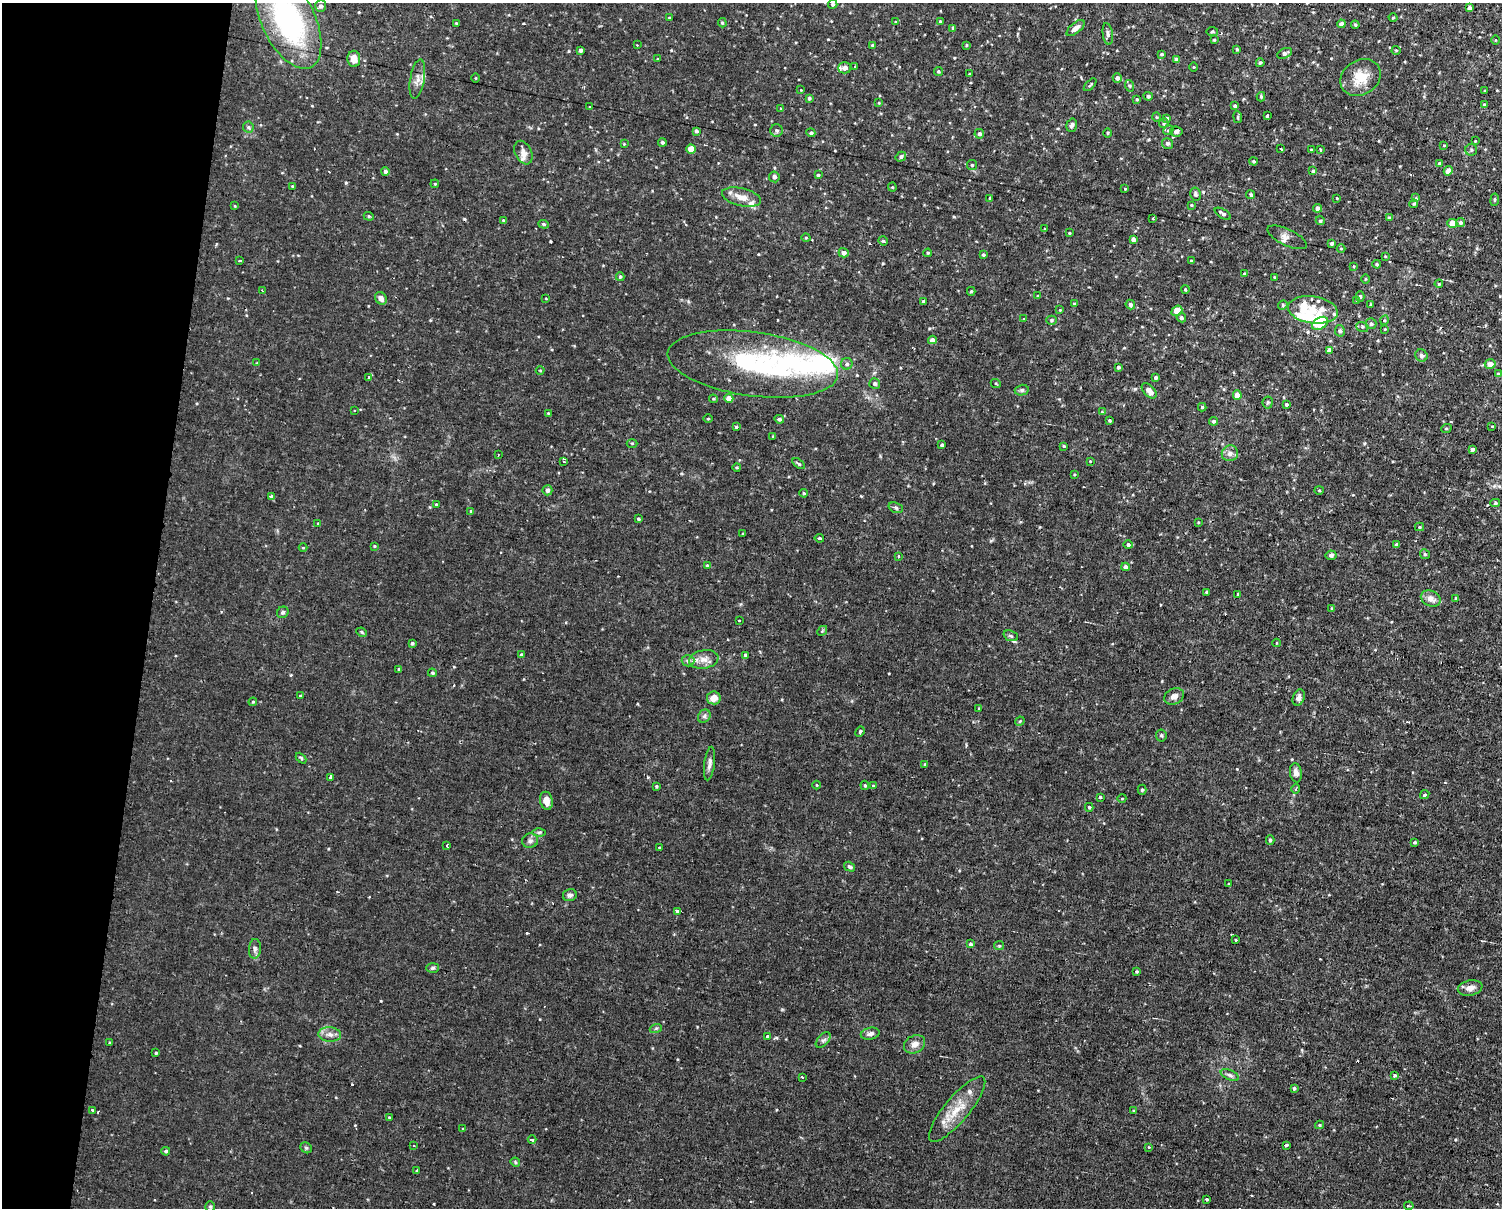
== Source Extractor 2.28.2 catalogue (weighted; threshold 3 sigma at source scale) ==
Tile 7 of 3 x 4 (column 1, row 3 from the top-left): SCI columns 140-1639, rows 1388-2593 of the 4978 x 5004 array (HDU 1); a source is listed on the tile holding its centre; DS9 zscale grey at full resolution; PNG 1504 x 1210 px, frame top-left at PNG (2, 3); each listed source drawn as its Kron ellipse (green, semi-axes under 4 px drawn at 4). Shown black and unused: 10% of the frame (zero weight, under 2 of 3 exposures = <1% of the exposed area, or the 3 px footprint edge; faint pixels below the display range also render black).
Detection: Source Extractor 2.28.2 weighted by HDU 2 'WHT'; one run over the whole footprint, this tile lists its part. Background 0.0153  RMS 0.0031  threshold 0.0141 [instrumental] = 3 sigma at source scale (4.5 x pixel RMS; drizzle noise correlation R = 1.50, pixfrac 1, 0.05/0.05 arcsec/px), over >= 5 px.
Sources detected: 344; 3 inside a brighter object's white glare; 14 cosmic-ray / hot-pixel residue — neither listed nor drawn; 14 inside a brighter listed object's ellipse — not listed separately; the other 313 listed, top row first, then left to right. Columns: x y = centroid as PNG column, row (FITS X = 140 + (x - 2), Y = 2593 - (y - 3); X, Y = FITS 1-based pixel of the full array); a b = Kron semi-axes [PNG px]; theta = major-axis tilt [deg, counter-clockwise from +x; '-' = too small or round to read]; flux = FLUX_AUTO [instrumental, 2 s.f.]
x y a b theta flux
833 4 4 4 - 0.67
321 6 6 5 - 1
1469 8 4 4 - 1.2
1393 17 4 3 - 0.34
669 18 4 3 - 0.28
288 20 53 26 -65 57
940 21 4 3 - 0.28
895 22 4 2 - 0.23
456 23 3 3 - 0.24
722 23 5 4 - 0.4
1341 24 4 4 - 1.1
1355 25 4 3 - 0.36
953 28 4 3 - 0.67
1076 28 11 5 39 1.6
1212 32 6 3 -7 0.37
1108 34 11 5 -82 1.1
1214 40 3 3 - 0.28
1495 40 5 3 - 0.24
637 45 3 2 - 0.31
873 45 4 3 - 0.59
966 45 3 2 - 0.35
1237 49 4 3 - 0.39
580 50 4 4 - 1.1
1396 50 4 4 - 0.34
1285 53 8 4 26 0.95
1162 54 4 3 - 0.37
354 59 8 6 -87 2.6
657 59 3 2 - 0.24
1177 60 4 4 - 1.6
1260 63 4 3 - 0.5
855 66 3 3 - 0.41
1194 67 4 3 - 0.24
845 68 6 6 - 2.3
938 71 4 4 - 0.49
970 74 3 3 - 0.39
476 78 4 3 - 0.26
1117 78 5 4 - 1.1
1361 78 21 17 33 6.9
417 79 20 7 81 2.3
1090 85 8 3 45 0.47
1130 86 6 3 -71 0.38
801 90 3 3 - 0.21
1485 91 3 2 - 0.31
1148 96 4 4 - 0.58
1261 97 5 3 - 0.42
809 98 4 4 - 0.55
1137 99 3 3 - 0.33
879 103 4 3 - 0.26
1485 105 4 3 - 0.88
1235 106 4 4 - 0.72
590 107 3 3 - 0.36
781 109 4 4 - 0.33
1267 116 3 3 - 1
1156 117 5 3 - 0.28
1238 117 6 3 -83 0.38
1166 118 4 4 - 0.61
1164 123 5 4 - 0.44
1072 125 7 5 74 0.88
248 127 6 5 - 0.53
777 130 6 6 - 0.68
1168 130 5 4 - 0.51
696 131 4 4 - 0.68
1176 132 6 5 - 1
811 133 4 4 - 0.66
1108 133 5 3 - 0.32
979 134 5 5 - 0.81
1475 141 2 2 - 0.22
662 142 4 4 - 0.64
1167 143 6 5 - 1
624 144 3 3 - 0.23
1444 145 4 3 - 0.25
691 149 4 4 - 5.1
1281 149 3 2 - 0.39
1311 150 3 3 - 0.31
1320 150 4 3 - 0.36
1471 150 6 6 - 0.57
523 153 12 8 -64 1.8
901 157 5 4 - 0.72
1253 161 4 3 - 0.39
1439 163 4 4 - 0.39
972 165 5 5 - 0.45
385 171 4 4 - 0.96
1313 171 4 4 - 0.42
1448 171 5 4 - 2.2
818 175 3 3 - 0.41
774 177 5 5 - 1.1
435 184 4 3 - 0.31
292 186 3 3 - 0.27
892 187 4 4 - 0.33
1125 189 4 3 - 0.26
1195 194 6 5 - 0.71
1251 195 4 4 - 0.54
742 197 20 9 -13 3.5
990 198 4 3 - 0.44
1337 198 3 2 - 0.45
1416 198 4 3 - 0.27
1495 200 6 3 82 0.42
1414 204 4 3 - 0.39
1191 205 4 3 - 0.35
235 206 4 3 - 0.24
1317 208 4 4 - 1.5
1223 214 9 4 -31 0.87
369 216 5 4 - 0.43
1153 218 3 2 - 0.39
1389 218 4 3 - 0.62
503 220 4 3 - 0.31
1320 221 4 4 - 0.41
1452 223 5 4 - 4.9
1460 223 5 4 - 0.69
544 224 5 4 - 0.44
1045 229 4 2 - 0.21
1069 233 3 3 - 0.31
1287 237 21 8 -25 2
806 238 4 3 - 0.29
1133 239 4 4 - 1.4
883 241 5 4 - 0.47
1332 243 3 3 - 0.66
1341 249 4 4 - 0.32
844 253 5 4 - 1.4
928 253 4 3 - 0.37
983 255 4 4 - 0.56
1385 256 3 2 - 0.22
240 261 3 3 - 0.71
1191 261 4 3 - 0.32
1377 264 4 3 - 0.4
1354 266 4 2 - 0.22
1244 274 4 4 - 0.35
620 277 4 3 - 0.45
1274 277 3 2 - 0.26
1365 279 4 3 - 0.27
1439 284 4 3 - 0.34
1185 289 4 3 - 0.37
262 291 3 2 - 0.43
971 291 4 4 - 0.46
1038 296 3 3 - 0.31
1360 297 5 4 - 0.61
381 298 7 5 -55 1.6
546 299 4 2 - 0.21
923 301 4 3 - 0.42
1357 301 4 3 - 0.3
1074 304 4 4 - 0.33
1370 304 3 2 - 0.31
1130 305 5 4 - 0.87
1283 305 5 4 - 0.38
1060 310 3 3 - 0.22
1313 310 25 13 -8 9.5
1177 311 6 4 40 5.5
1181 318 5 4 - 0.67
1023 319 2 2 - 0.34
1051 320 5 4 - 0.41
1385 320 5 3 - 0.38
1320 323 9 5 33 12
1371 324 5 5 - 0.8
1362 327 6 5 - 0.59
1385 329 3 3 - 0.21
1340 331 6 4 -78 0.64
932 340 4 4 - 1.4
1329 350 4 4 - 1.7
1421 355 6 6 - 1
257 363 4 3 - 0.28
753 364 86 32 -8 45
847 364 6 5 - 0.8
1490 364 5 5 - 2.6
1118 367 3 3 - 0.61
540 370 4 3 - 0.28
1498 374 4 4 - 0.68
369 377 4 3 - 2.2
1156 377 4 3 - 0.71
875 383 5 5 - 0.83
996 384 5 3 - 0.28
1022 390 7 5 14 0.65
1149 391 9 5 -47 2.7
1237 395 4 4 - 3.3
729 398 4 4 - 2.7
713 399 4 3 - 0.35
1268 402 6 5 - 0.53
1286 404 4 3 - 0.53
1202 407 4 4 - 0.45
354 410 3 3 - 0.65
1102 412 4 4 - 0.28
548 413 4 3 - 0.24
708 419 4 3 - 0.28
779 419 5 4 - 0.75
1110 420 3 3 - 0.34
1214 421 4 4 - 0.74
1492 426 4 2 - 0.34
736 427 3 3 - 0.64
1446 429 5 3 - 0.3
772 436 3 2 - 0.37
632 443 5 3 - 0.32
942 445 4 3 - 0.64
1064 446 3 3 - 0.33
1472 449 4 4 - 1.3
1230 453 8 8 - 1.6
498 455 3 2 - 0.22
564 461 3 3 - 0.39
1090 461 3 3 - 0.43
799 464 7 4 -36 0.51
737 467 4 4 - 0.38
1074 474 3 3 - 0.3
547 490 5 5 - 1.3
1319 490 5 3 - 0.32
804 493 4 3 - 0.43
271 496 4 3 - 3.4
1495 503 5 4 - 0.51
436 504 4 3 - 0.37
896 508 7 5 -20 0.64
471 511 4 4 - 0.45
638 519 3 3 - 0.53
1198 522 3 2 - 0.23
318 523 3 2 - 0.54
1419 527 4 4 - 0.32
743 534 3 2 - 0.29
819 538 4 3 - 0.69
1128 545 4 4 - 0.79
1397 545 4 4 - 0.94
374 546 3 3 - 0.32
303 548 4 3 - 0.28
1425 554 5 4 - 0.47
1331 555 5 4 - 0.69
898 556 3 3 - 0.48
707 566 4 3 - 0.65
1126 567 4 4 - 1.4
1206 592 3 3 - 0.38
1238 594 3 3 - 0.36
1431 598 10 7 -25 2.3
1456 598 4 3 - 0.38
1332 608 4 3 - 0.31
283 612 6 5 - 0.74
739 620 3 3 - 1.2
822 631 5 4 - 0.38
362 632 5 4 - 0.42
1011 636 7 5 -20 0.63
412 643 3 3 - 0.56
1277 643 4 3 - 0.25
521 655 3 3 - 0.54
746 655 3 3 - 0.89
704 659 15 9 9 2.5
688 661 6 5 - 0.7
399 669 4 3 - 0.45
432 673 4 3 - 0.43
300 696 4 3 - 0.29
1174 696 10 7 26 1.8
714 698 7 6 - 3.1
1299 698 8 6 70 1.2
253 702 4 4 - 0.34
979 709 4 3 - 0.93
704 716 7 6 - 0.75
1020 721 5 4 - 0.37
860 732 5 3 - 0.88
1161 735 6 5 - 0.54
301 758 6 3 -46 0.43
709 764 17 5 82 1.4
925 764 3 3 - 0.37
1296 773 9 6 -82 1.7
330 777 4 3 - 2.7
817 785 4 3 - 0.25
865 785 5 4 - 0.42
656 786 4 3 - 0.39
873 786 3 3 - 0.27
1296 789 5 3 - 0.33
1142 790 5 4 - 0.47
1425 795 5 3 - 0.56
1100 797 3 3 - 1.1
1122 798 4 3 - 0.24
546 801 9 6 -77 2.3
1089 807 4 3 - 0.53
539 832 6 4 1 0.57
1270 840 5 4 - 0.47
530 841 8 7 - 1.2
1415 842 4 3 - 0.48
447 845 3 3 - 1.3
659 847 3 2 - 0.24
850 867 6 4 -32 0.68
1229 884 3 3 - 1.5
570 895 7 6 - 0.83
678 911 3 3 - 22
1236 940 3 3 - 0.6
971 944 4 4 - 0.66
999 946 5 4 - 0.39
255 949 10 6 86 1.1
433 968 6 5 - 0.6
1137 971 4 4 - 0.4
1470 988 12 7 12 2
656 1028 6 4 19 0.43
330 1034 11 7 -4 1.9
870 1034 9 6 13 1.2
767 1037 3 3 - 3.9
823 1040 9 5 47 0.85
110 1042 3 3 - 0.42
915 1044 11 8 29 2.1
156 1053 3 3 - 0.34
1230 1075 9 5 -25 0.96
1395 1075 4 4 - 0.46
802 1077 3 3 - 0.42
1294 1088 4 3 - 0.59
957 1109 41 12 50 8.2
92 1110 3 3 - 0.38
1133 1111 4 2 - 0.33
389 1117 3 3 - 0.24
1319 1125 4 4 - 0.34
463 1129 3 3 - 0.31
532 1140 4 3 - 2.2
413 1145 3 2 - 0.33
1286 1145 3 3 - 0.94
1149 1147 3 3 - 0.4
306 1148 6 5 - 0.57
166 1151 4 4 - 0.58
515 1162 5 4 - 0.36
417 1171 3 2 - 0.57
1207 1199 3 3 - 0.96
1409 1206 4 2 - 0.51
210 1207 5 4 - 0.44
Isophote crosses this tile's border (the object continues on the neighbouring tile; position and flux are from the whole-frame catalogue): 1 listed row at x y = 288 20
Unlisted compact peaks at least as high as the median listed source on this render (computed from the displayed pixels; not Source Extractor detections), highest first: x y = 346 183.